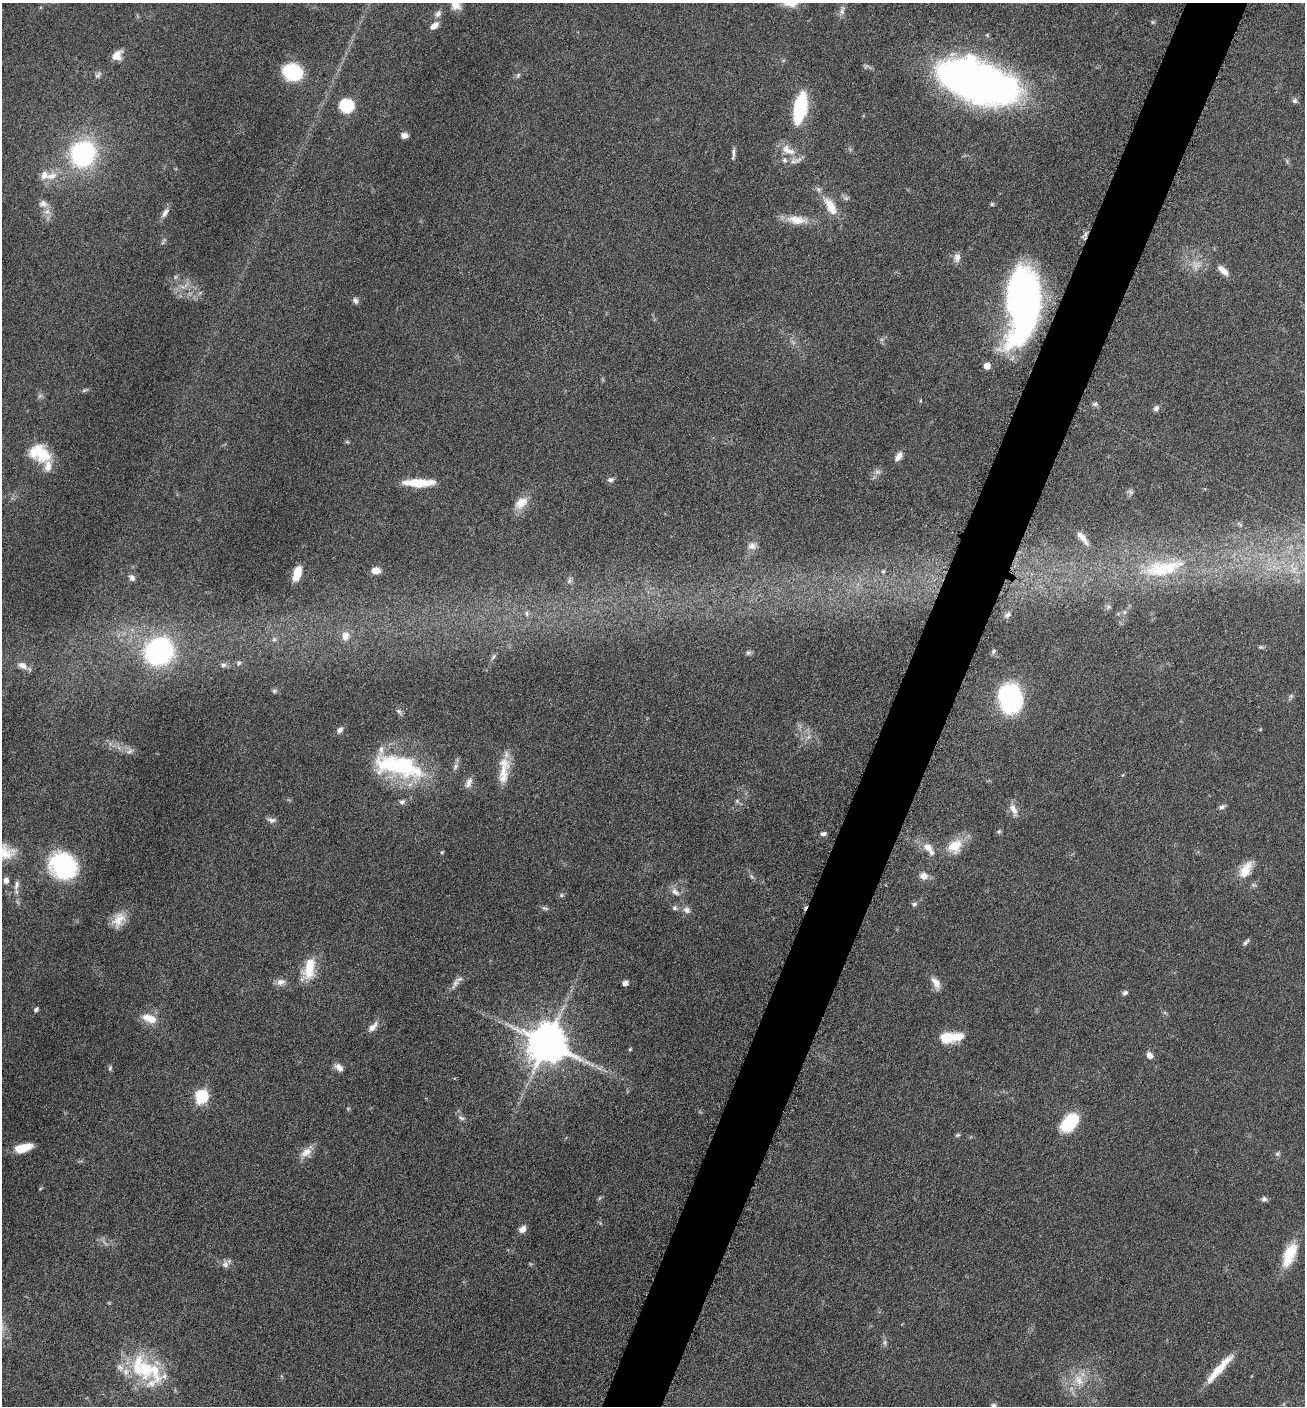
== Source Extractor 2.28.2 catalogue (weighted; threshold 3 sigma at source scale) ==
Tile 10 of 4 x 4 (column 2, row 3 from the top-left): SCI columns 1589-2891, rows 1410-2813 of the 5649 x 5632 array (HDU 1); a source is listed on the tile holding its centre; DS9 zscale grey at full resolution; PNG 1307 x 1408 px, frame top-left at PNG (2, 3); no overlay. Shown black and unused: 5% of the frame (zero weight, under 6 of 12 exposures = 1% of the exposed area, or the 3 px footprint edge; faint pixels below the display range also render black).
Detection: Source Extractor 2.28.2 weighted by HDU 2 'WHT'; one run over the whole footprint, this tile lists its part. Background 0.088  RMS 0.0039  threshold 0.0158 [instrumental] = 3 sigma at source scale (4.09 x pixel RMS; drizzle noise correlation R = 1.36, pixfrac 0.8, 0.05/0.05 arcsec/px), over >= 5 px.
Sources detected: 153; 7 too faint to see at this stretch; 2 inside a brighter object's white glare — not listed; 14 inside a brighter listed object's ellipse — not listed separately; the other 130 listed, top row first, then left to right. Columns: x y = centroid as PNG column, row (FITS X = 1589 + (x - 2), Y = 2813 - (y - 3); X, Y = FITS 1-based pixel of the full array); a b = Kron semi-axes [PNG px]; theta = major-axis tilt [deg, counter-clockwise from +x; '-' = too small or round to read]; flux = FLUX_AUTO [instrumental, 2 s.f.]
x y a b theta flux
455 5 10 8 -50 4.6
842 11 13 7 75 1.6
438 14 11 7 51 1.6
1152 22 6 5 - 0.48
434 26 11 6 38 2.6
117 55 12 9 46 4
292 72 12 10 -20 49
98 75 12 6 49 1.1
518 75 8 5 55 0.76
972 79 78 35 -24 200
1295 101 7 7 - 0.94
346 106 14 13 - 14
800 108 30 11 79 28
404 135 7 5 -2 1.7
788 150 25 11 -29 5.6
733 152 14 4 -89 1.3
82 154 24 21 54 53
51 176 20 11 18 4.7
992 204 5 5 - 0.58
830 206 26 11 -59 8
47 212 10 9 - 2.3
165 213 15 6 55 1.9
797 220 29 11 -6 6.7
957 257 12 9 83 2.3
1223 271 15 7 -43 3.1
183 286 15 7 21 2.8
355 300 8 6 -64 1.2
1023 304 68 28 84 160
987 366 5 5 - 4.7
84 390 8 5 27 0.68
40 396 7 6 - 0.92
920 401 5 3 - 0.34
1095 404 8 6 4 0.86
1156 408 8 6 36 1.2
347 442 6 5 - 0.53
40 453 27 18 -28 13
898 456 13 7 53 2.2
610 480 8 7 - 1.2
418 483 29 8 0 11
521 503 21 13 42 5.4
1082 538 16 6 -50 2.8
752 546 12 10 14 2.4
376 570 8 6 8 4
1160 570 39 24 1 20
883 571 6 5 - 0.56
297 573 15 7 73 5.3
132 578 8 6 -55 1.3
569 580 9 7 66 1.3
1108 607 6 4 72 0.58
1124 612 6 4 89 0.57
527 613 8 6 -59 1.3
1007 614 10 6 39 1.3
345 636 12 10 84 3.3
274 639 7 6 - 0.87
1261 647 6 5 - 0.56
159 651 18 15 36 97
993 651 7 5 44 0.66
748 653 7 6 - 0.9
493 657 10 4 51 0.9
238 663 8 6 34 0.85
22 665 14 9 -25 2.8
223 665 8 6 2 1.1
274 691 6 6 - 0.67
1291 696 6 5 - 0.69
1010 698 24 18 -78 56
399 711 9 5 -45 0.95
340 730 8 6 49 1.4
1260 730 5 3 - 0.33
129 751 12 7 25 1.6
400 766 64 27 -19 40
455 766 11 6 61 1.3
503 771 23 14 74 6
469 783 15 8 66 2.1
737 801 5 5 - 0.65
402 802 7 6 - 1.1
1221 807 9 5 22 1
1013 810 19 8 -65 2.9
271 820 13 6 -9 1.4
999 831 6 5 - 0.6
823 834 8 5 8 0.97
955 846 21 16 41 8.2
928 847 14 10 -36 3.6
2 852 32 17 -3 10
442 852 4 4 - 0.51
63 865 28 24 -38 39
1246 870 24 11 58 6.3
751 876 9 5 -45 0.82
923 876 11 10 - 2.8
6 880 7 6 - 1.8
16 885 15 7 78 2.2
675 892 14 9 -33 2.5
561 895 7 5 23 0.65
914 904 7 6 - 1
545 908 10 4 -17 0.85
674 908 7 6 - 0.99
687 910 10 9 - 2
119 920 21 14 57 5.4
1246 942 10 4 47 0.88
309 969 28 14 77 10
281 982 13 9 17 2.3
455 983 17 7 59 2.2
625 983 7 5 11 1.6
936 983 15 8 -64 3.3
1125 993 7 5 22 0.95
36 1009 6 5 - 0.79
149 1018 20 10 -19 5.8
372 1027 15 7 46 2.7
950 1038 25 9 9 12
546 1043 11 11 - 1300
630 1049 4 4 - 0.41
1149 1056 8 6 -62 2.1
339 1067 12 7 -40 2.2
110 1068 8 5 80 0.65
201 1097 7 6 - 55
348 1109 6 4 1 0.41
461 1118 11 5 -20 1.1
1069 1123 21 14 49 15
958 1135 7 4 26 0.57
23 1148 15 7 16 8.5
306 1152 17 12 34 3.7
1277 1154 7 6 - 0.76
1264 1199 7 7 - 1
522 1229 8 6 49 2.5
1289 1255 27 12 67 13
225 1264 10 9 - 1.8
885 1342 8 5 -84 0.93
145 1369 65 22 -64 22
1217 1371 43 9 48 8.7
1079 1380 18 13 -55 6.5
994 1405 8 6 -21 0.89
Overlapping masked pixels (flux is a lower limit): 1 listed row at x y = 1023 304
Isophote crosses this tile's border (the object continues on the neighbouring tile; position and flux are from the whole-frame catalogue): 3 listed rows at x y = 455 5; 2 852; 994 1405